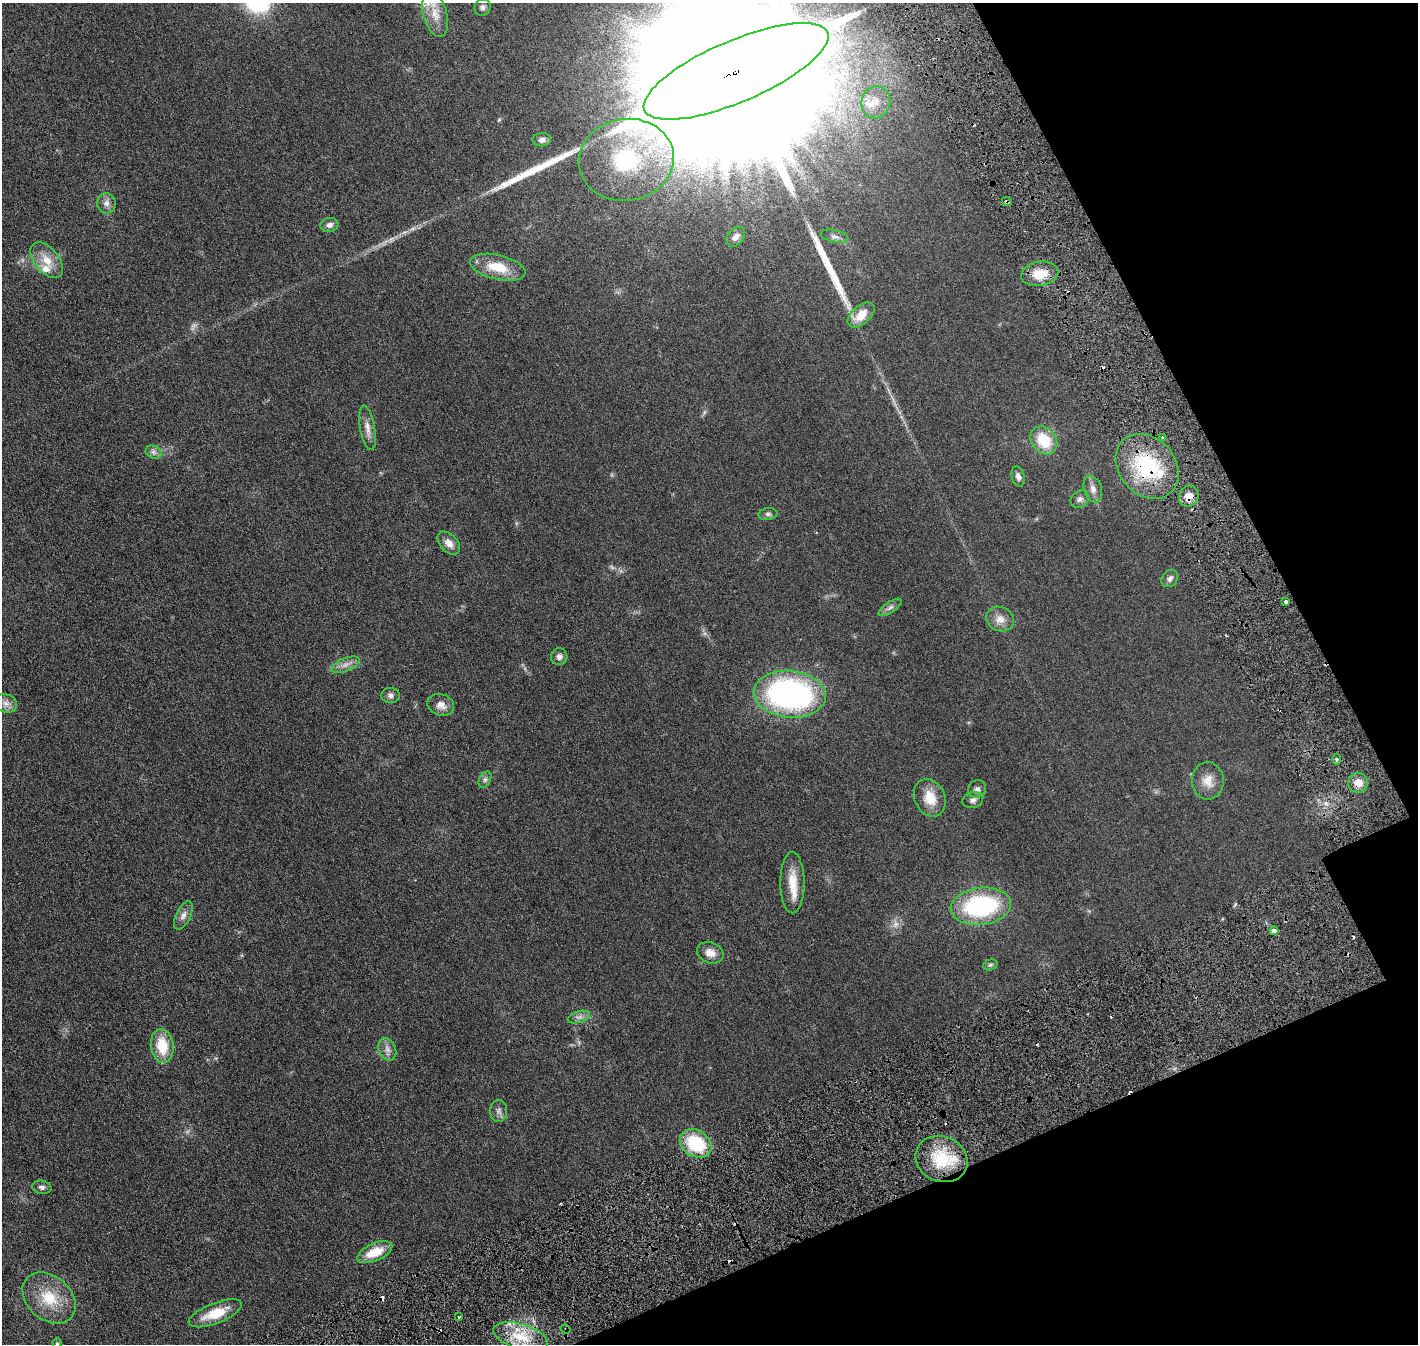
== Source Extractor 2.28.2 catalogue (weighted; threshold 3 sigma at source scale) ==
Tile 12 of 4 x 4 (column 4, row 3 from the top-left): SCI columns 4329-5744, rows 1526-2867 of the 5818 x 5839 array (HDU 1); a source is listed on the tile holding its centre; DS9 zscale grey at full resolution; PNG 1420 x 1346 px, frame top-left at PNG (2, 3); each listed source drawn as its Kron ellipse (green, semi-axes under 4 px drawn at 4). Shown black and unused: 19% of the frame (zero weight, under 3 of 6 exposures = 1% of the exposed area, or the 3 px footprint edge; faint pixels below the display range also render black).
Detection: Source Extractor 2.28.2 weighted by HDU 2 'WHT'; one run over the whole footprint, this tile lists its part. Background 0.0254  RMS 0.0043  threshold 0.0176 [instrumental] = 3 sigma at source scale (4.09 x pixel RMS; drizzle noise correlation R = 1.36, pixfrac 0.8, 0.05/0.05 arcsec/px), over >= 5 px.
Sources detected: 81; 3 too faint to see at this stretch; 1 inside a brighter object's white glare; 10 cosmic-ray / hot-pixel residue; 2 long thin detections or spike segments (spike, bleed or trail) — neither listed nor drawn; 2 inside a brighter listed object's ellipse — not listed separately; the other 63 listed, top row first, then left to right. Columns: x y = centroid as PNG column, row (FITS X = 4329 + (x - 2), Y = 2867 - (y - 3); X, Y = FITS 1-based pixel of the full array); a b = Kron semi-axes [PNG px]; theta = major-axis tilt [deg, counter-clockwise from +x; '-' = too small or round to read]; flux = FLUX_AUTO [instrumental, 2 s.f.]
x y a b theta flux
482 7 8 8 - 1.2
435 14 23 12 -74 5.6
736 71 99 31 23 86000
876 102 16 14 72 5
542 140 9 6 7 1.5
626 160 48 41 10 44
1007 201 5 3 - 0.73
106 203 10 9 - 2
329 225 9 7 11 1.6
835 236 14 6 -13 1.5
736 237 11 8 49 2
47 260 21 12 -50 5.9
498 267 28 12 -13 10
1040 274 19 12 10 7.2
861 315 16 9 41 6.2
368 428 22 7 -80 2.9
1162 437 4 3 - 0.86
1044 440 15 12 -50 11
154 452 8 6 -21 1.2
1147 466 35 28 -49 31
1018 477 10 6 -76 1.6
1093 489 14 9 -74 2.2
1189 496 11 9 57 3.9
1080 499 10 8 39 1.4
768 514 9 6 6 0.95
449 543 14 8 -47 2.6
1170 578 9 7 50 1.3
1286 602 4 3 - 0.91
890 607 13 5 34 1.3
1000 619 14 12 -26 3.4
559 657 8 8 - 1.6
345 665 15 6 21 2.2
790 694 36 23 -5 98
390 695 9 7 -3 1.4
6 703 11 9 -19 2.4
441 705 13 10 -20 2.9
1336 759 5 3 - 0.54
485 780 8 5 63 0.96
1208 781 19 16 -87 4.9
1358 783 10 10 - 3.8
977 789 9 8 - 1.5
930 798 19 15 -65 7.2
973 800 10 8 19 1.4
792 883 31 12 -90 7.7
981 906 30 18 7 44
183 915 15 7 63 2.1
1274 931 4 4 - 3.6
710 953 13 10 -22 3.5
990 965 7 5 16 0.66
579 1017 11 5 18 1.5
162 1046 17 11 -83 11
387 1049 11 8 -64 2
499 1111 11 8 90 1.5
696 1143 17 13 -33 20
941 1159 26 22 -23 16
42 1187 10 6 -9 1.1
375 1252 19 9 23 7.5
49 1298 30 22 -41 13
215 1313 28 10 21 9.4
459 1317 4 3 - 0.51
566 1329 5 3 - 0.71
521 1337 28 12 -17 11
57 1343 5 4 - 0.57
Overlapping masked pixels (flux is a lower limit): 6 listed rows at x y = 736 71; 1007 201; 1147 466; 1189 496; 1358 783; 566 1329
Isophote crosses this tile's border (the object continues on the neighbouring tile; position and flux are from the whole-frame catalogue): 2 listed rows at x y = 736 71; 57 1343